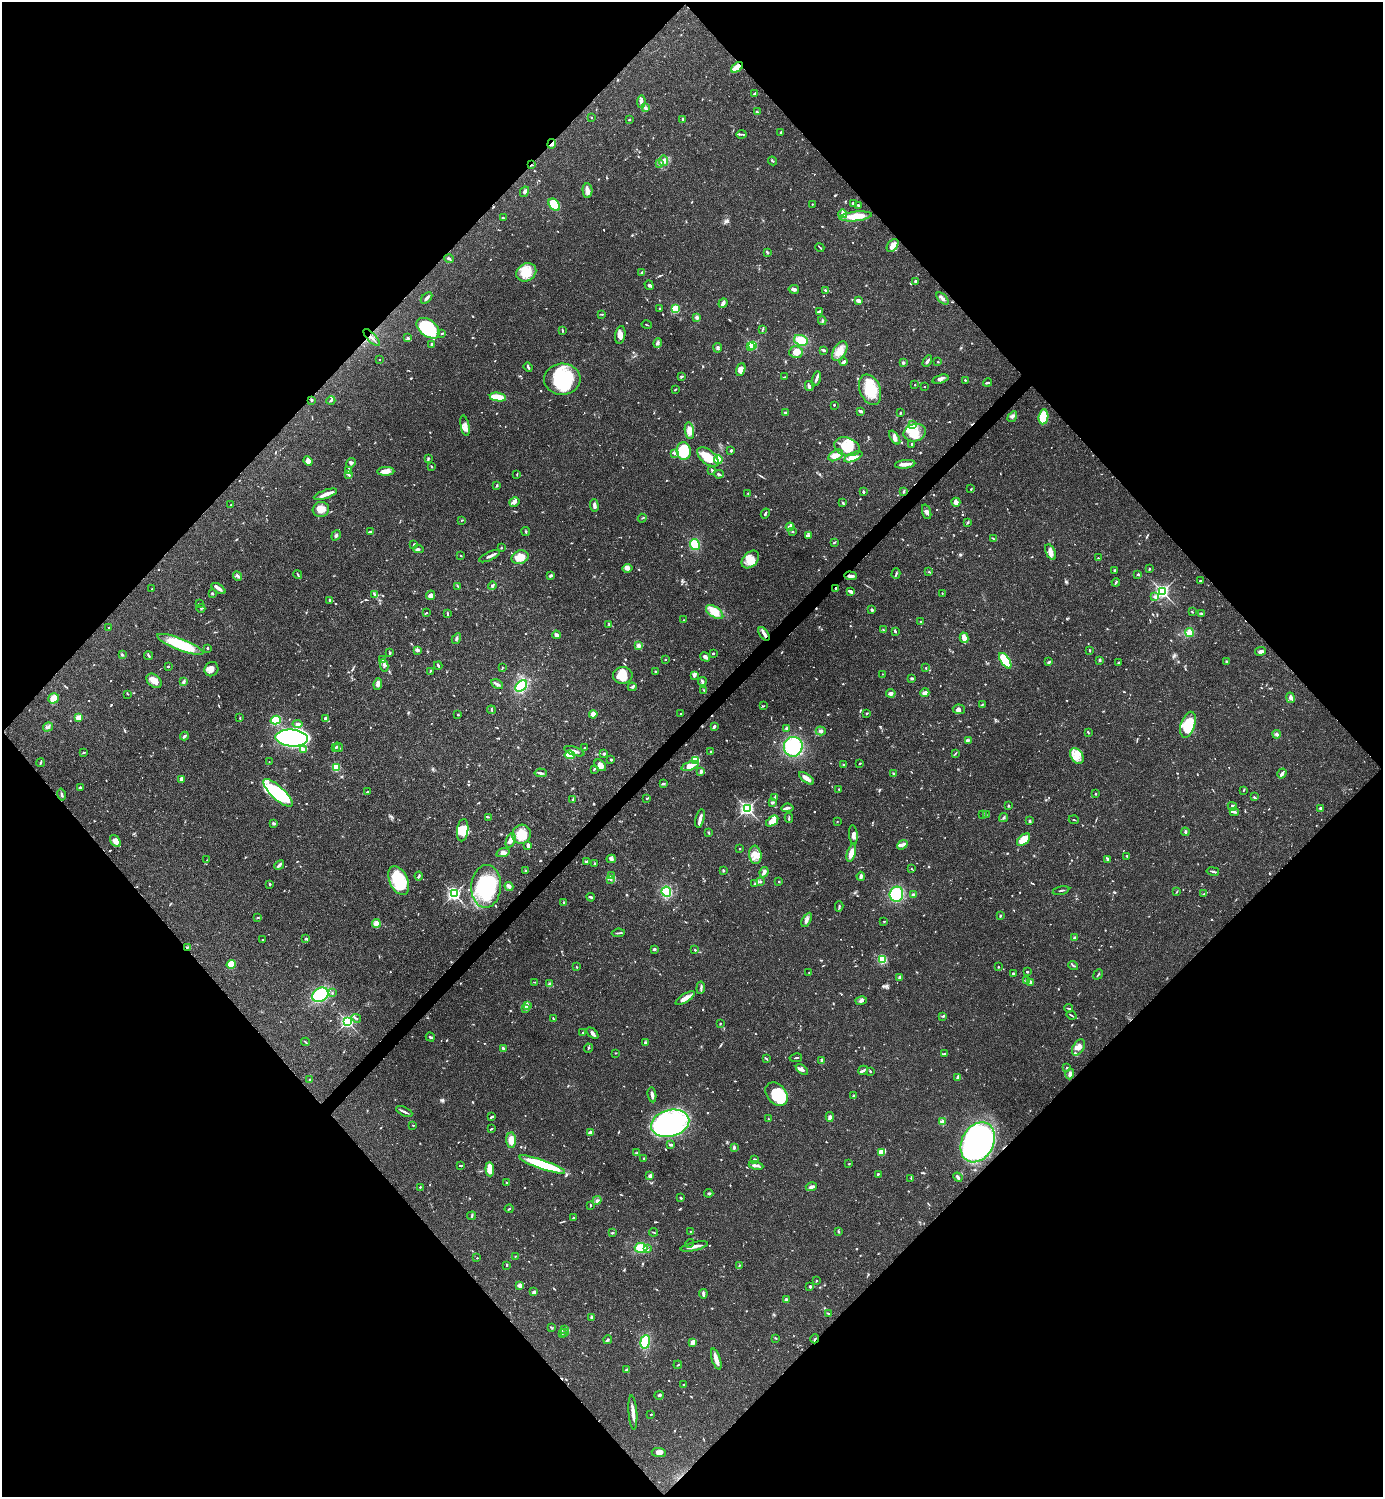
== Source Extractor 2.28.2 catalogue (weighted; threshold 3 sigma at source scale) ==
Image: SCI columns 300-5822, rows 1-5978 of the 5980 x 5981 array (HDU 1 of 3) = the unmasked area's bounding box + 8 px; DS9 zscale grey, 4 x 4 block average (1 PNG px = mean of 4 x 4 image px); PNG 1385 x 1499 px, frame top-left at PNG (2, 2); each listed source drawn as its Kron ellipse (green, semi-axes under 4 px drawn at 4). Shown black and unused: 51% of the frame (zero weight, under 3 of 4 exposures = <1% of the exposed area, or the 3 px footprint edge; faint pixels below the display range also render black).
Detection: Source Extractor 2.28.2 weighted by HDU 2 'WHT'. Background 0.0387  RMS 0.0026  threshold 0.0117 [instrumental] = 3 sigma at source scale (4.5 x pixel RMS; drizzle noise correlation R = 1.50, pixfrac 1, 0.05/0.05 arcsec/px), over >= 5 px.
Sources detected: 1099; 9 too faint to see at this stretch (4 x 4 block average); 7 inside a brighter object's white glare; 8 cosmic-ray / hot-pixel residue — neither listed nor drawn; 23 coinciding with a brighter row at this scale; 86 inside a brighter listed object's ellipse — not listed separately; of the other 966, all 500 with FLUX_AUTO >= 1.02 (the completeness limit of this list) listed and drawn (466 fainter detections not listed), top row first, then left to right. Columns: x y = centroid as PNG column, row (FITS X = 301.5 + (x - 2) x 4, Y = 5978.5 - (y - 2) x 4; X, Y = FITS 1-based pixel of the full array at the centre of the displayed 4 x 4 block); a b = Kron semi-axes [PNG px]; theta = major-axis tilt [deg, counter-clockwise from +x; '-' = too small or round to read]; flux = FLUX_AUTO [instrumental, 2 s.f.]
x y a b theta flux
737 67 7 3 38 22
755 94 3 2 - 5.6
641 102 6 4 86 4.9
645 108 3 3 - 2.6
757 112 3 2 - 1.5
591 117 2 2 - 1.1
683 119 3 2 - 2.7
629 120 2 2 - 1.8
781 133 3 2 - 3.7
741 134 5 2 - 2.5
552 144 5 3 - 3.8
664 161 5 4 - 7.8
772 161 5 2 - 1.7
660 164 3 2 - 2.3
532 165 2 2 - 1
587 190 7 5 -88 7.6
524 192 5 2 - 4.2
853 203 2 2 - 5.7
812 204 2 2 - 1
554 205 7 5 -49 43
858 205 3 2 - 1.6
843 214 4 3 - 6.8
855 216 16 4 6 30
503 218 4 2 - 2.1
893 246 7 5 53 10
820 247 5 2 - 1.7
767 252 4 2 - 1.7
449 259 4 2 - 3.4
526 272 10 8 31 27
642 273 3 2 - 2.6
916 281 3 2 - 2.7
649 285 5 3 - 2.4
794 289 5 3 - 4.6
825 290 3 2 - 2.3
427 298 7 2 45 4.1
942 298 7 3 -45 5.3
858 301 4 3 - 6.3
723 303 5 4 - 4.1
659 308 2 2 - 5
675 309 2 2 - 63
819 312 3 2 - 4.3
602 315 4 2 - 1
697 318 3 3 - 5.2
822 321 4 2 - 2.1
647 325 5 2 - 1.1
428 328 13 8 -37 94
762 329 3 2 - 1.2
562 330 4 2 - 1.9
442 333 3 2 - 1.8
620 335 9 5 80 8.2
371 337 11 2 -47 4.6
408 338 3 2 - 2.1
801 340 7 5 -22 24
658 343 4 3 - 3.6
432 344 2 2 - 13
752 345 2 2 - 150
750 347 2 2 - 14
718 348 5 3 - 3
824 350 3 3 - 2.2
840 351 11 6 59 16
796 352 7 6 - 19
380 359 2 2 - 1.1
927 361 6 2 60 5.5
844 362 4 2 - 3.8
938 362 2 2 - 1.4
903 363 2 2 - 14
528 367 5 2 - 3.6
741 370 7 4 72 13
682 376 4 2 - 2.1
784 377 3 2 - 1
816 378 7 2 76 4.6
562 379 18 15 -3 120
940 379 8 4 16 5.5
965 380 2 2 - 2
987 383 4 2 - 2.5
915 385 2 2 - 1
809 386 5 3 - 5.2
924 387 2 2 - 2.2
675 389 4 2 - 1.4
870 390 16 10 -68 53
498 397 8 2 -10 54
311 400 2 2 - 9.1
331 401 4 2 - 2.1
834 405 2 2 - 2.1
861 411 4 2 - 4.7
785 413 4 2 - 1.9
900 413 3 2 - 1.2
1012 417 6 3 57 4.4
1043 417 7 5 82 55
913 424 2 2 - 1.2
465 426 10 3 -79 7.7
689 431 8 4 -82 14
915 433 11 8 15 24
895 438 8 4 -55 6.6
912 444 3 2 - 1.8
847 447 13 9 -19 41
731 450 3 2 - 2.2
684 451 9 7 -83 66
674 453 2 2 - 1.7
836 455 8 5 30 12
708 457 13 7 -40 37
853 457 10 4 24 11
428 459 4 2 - 1.5
718 460 4 4 - 22
308 461 5 4 - 5.2
351 463 5 3 - 3.7
905 464 10 2 6 15
431 466 3 2 - 1.4
712 470 3 2 - 2.2
349 471 3 2 - 1.1
386 471 8 3 1 13
517 474 3 2 - 1.1
719 474 5 2 - 4.7
349 475 2 2 - 2.4
497 486 4 2 - 1.5
971 489 2 2 - 1.2
863 492 3 2 - 2.8
904 492 4 2 - 1.7
325 494 12 3 20 9.9
748 494 4 2 - 2.1
514 502 5 4 - 5.8
956 502 4 4 - 8
842 503 4 2 - 1.8
231 505 2 2 - 1
594 506 6 3 -87 5.7
321 509 8 7 - 15
927 512 7 3 -71 5
765 513 5 2 - 2.7
642 518 4 2 - 1.6
461 520 2 2 - 1.3
968 522 4 2 - 1.7
790 527 4 3 - 3.9
370 532 3 2 - 2.5
526 532 4 2 - 1.7
793 532 3 2 - 1.1
336 535 5 2 - 3.1
809 536 3 2 - 2
993 539 3 2 - 1.1
834 542 4 2 - 1.3
695 544 5 5 - 31
414 545 3 2 - 2.1
501 548 2 2 - 1.2
418 549 5 2 - 2.8
1051 552 8 4 -64 10
461 555 2 2 - 2
489 556 11 2 25 5.7
520 557 8 6 23 26
1098 558 2 2 - 1
750 559 10 7 47 22
628 568 5 3 - 5.2
1150 568 3 2 - 1.1
1115 570 2 2 - 2.9
929 572 4 2 - 1.7
896 574 5 2 - 2
1138 574 4 2 - 1.8
298 575 4 2 - 1.9
550 575 3 2 - 4
237 576 5 2 - 3.4
850 576 6 2 -3 5.5
1200 581 2 2 - 1.7
1116 582 4 2 - 1.9
458 586 4 2 - 1.5
492 586 4 3 - 3.1
218 588 8 3 -32 5.3
152 589 2 2 - 1.3
836 589 3 2 - 2.2
1162 591 3 3 - 390
851 592 4 2 - 7.1
213 593 3 2 - 1.2
942 593 3 2 - 1.2
374 594 4 3 - 2.4
431 595 5 3 - 7.3
1154 597 3 2 - 3.4
329 600 3 2 - 1.6
199 603 2 2 - 1.1
201 608 4 2 - 1.3
872 610 3 2 - 2.8
715 612 10 5 -35 27
1192 612 2 2 - 1.2
426 613 2 2 - 2.2
448 613 3 2 - 1.1
1201 614 3 3 - 2
683 620 2 2 - 1.1
921 621 2 2 - 1.2
609 624 4 2 - 1.8
109 628 2 2 - 4.1
883 630 3 2 - 1.5
895 631 4 2 - 1.6
1190 632 4 4 - 5.2
764 634 7 3 -54 6.6
556 635 4 3 - 4.8
964 638 5 2 - 18
456 639 5 2 - 2.5
180 644 24 6 -21 80
639 646 3 3 - 4.2
207 648 3 2 - 2.3
417 650 4 3 - 3.2
1089 650 3 2 - 1
1261 651 5 3 - 5.2
390 653 2 2 - 2.9
713 653 2 2 - 2
122 655 3 2 - 1.6
149 656 4 2 - 2.3
705 657 5 3 - 4.4
665 659 2 2 - 1.3
382 660 3 2 - 1
1100 660 3 3 - 1.8
1005 661 9 4 -56 91
1049 662 4 2 - 2.3
1226 662 4 2 - 1.6
1118 663 3 2 - 1.6
384 665 6 2 -81 2.5
438 665 4 2 - 2.4
168 666 2 2 - 1.3
502 668 3 2 - 1.2
926 668 2 2 - 1.4
211 669 7 6 - 8.7
430 671 3 2 - 1.4
656 671 2 2 - 3.1
882 674 2 2 - 1.4
623 675 10 8 4 26
694 676 4 3 - 2.6
912 678 3 3 - 2.3
154 681 8 6 -42 15
184 681 3 3 - 2.6
702 682 4 3 - 2.6
378 684 6 3 81 8.3
497 684 6 2 -31 4.1
521 686 7 4 45 53
632 687 4 3 - 2.6
704 690 3 2 - 1
891 693 4 3 - 5.8
925 693 4 3 - 8.1
128 694 3 2 - 1.2
54 698 6 5 - 18
1291 698 5 4 - 4.5
982 704 3 2 - 1.7
763 706 3 2 - 1.2
959 709 6 4 -4 5.4
491 710 4 2 - 1.3
593 714 4 4 - 11
680 714 2 2 - 2.1
866 714 2 2 - 1.1
458 715 2 2 - 1.8
78 717 2 2 - 53
240 717 2 2 - 1
326 719 3 2 - 5.6
276 720 5 4 - 80
297 724 5 3 - 5.9
1188 725 13 7 72 59
714 726 3 2 - 4.6
48 727 5 3 - 3.5
787 728 3 2 - 4.2
821 731 5 3 - 3.4
1088 732 2 2 - 1.1
1277 734 4 3 - 4.3
184 736 4 2 - 3.4
292 738 16 8 -4 600
969 740 4 2 - 2.4
335 747 2 2 - 1.2
338 747 5 2 - 3
793 747 10 9 - 110
584 748 2 2 - 1.4
303 749 4 3 - 5.7
574 751 11 3 -18 6.7
711 752 3 2 - 2
84 753 3 2 - 1.3
604 754 2 2 - 4.3
955 754 3 2 - 1.3
570 755 5 3 - 36
1077 756 8 6 -56 14
611 760 2 2 - 1.9
696 761 4 3 - 61
269 762 2 2 - 1.1
40 763 4 2 - 1.7
860 763 2 2 - 1.7
600 765 6 4 -46 9.1
844 765 2 2 - 1.2
690 766 9 4 20 14
336 767 4 3 - 35
594 769 4 2 - 1.7
701 772 4 3 - 3.9
541 773 6 2 -5 3.5
1282 773 5 2 - 5
894 774 3 2 - 2.3
806 778 9 3 -37 15
182 779 4 2 - 9.4
663 784 3 2 - 2.3
80 787 3 2 - 3.5
839 789 2 2 - 2
1244 790 3 2 - 1.2
367 792 3 2 - 1.7
278 793 19 6 -43 73
1095 794 2 2 - 1.4
61 795 6 2 -77 2.8
1254 797 3 2 - 2
646 798 2 2 - 1.1
774 798 3 2 - 1.7
573 800 3 2 - 1.7
772 802 4 2 - 1.8
1008 806 3 2 - 1.6
1232 806 4 3 - 4.2
787 808 6 2 7 5.2
1321 808 3 2 - 4.1
747 809 2 2 - 390
1234 812 4 2 - 2.6
983 814 2 2 - 1.1
986 815 3 2 - 1.4
488 817 2 2 - 1
700 818 9 2 76 7.8
789 818 5 2 - 2
1003 818 5 2 - 2.1
1074 820 5 2 - 1.2
772 821 7 4 36 15
1030 821 3 2 - 3
837 822 2 2 - 1.2
274 823 3 2 - 3.5
463 830 11 5 83 21
709 832 3 2 - 1.3
1185 832 4 2 - 2.3
521 834 10 9 - 34
853 835 9 3 -84 7
511 840 7 4 69 9
1024 840 8 4 41 30
115 841 7 4 -53 10
528 845 3 2 - 6.1
902 845 6 3 42 5.4
740 849 2 2 - 1.1
503 853 7 4 18 6.3
851 853 9 3 74 18
755 855 9 6 -84 15
1127 856 2 2 - 2
611 859 4 4 - 4.2
207 860 3 2 - 1.1
1108 860 3 2 - 1.8
587 862 4 3 - 4
595 863 2 2 - 1.9
279 865 5 2 - 4.4
912 869 3 2 - 1.1
525 870 2 2 - 1.2
723 870 4 2 - 1.2
1213 871 6 2 -11 2.8
764 872 5 3 - 5.8
611 875 4 4 - 4.1
419 876 4 2 - 2.6
861 876 4 2 - 4.8
611 880 2 2 - 1.1
399 881 15 9 -65 71
761 881 2 2 - 1.1
779 881 2 2 - 1.3
270 884 4 2 - 1.6
755 884 3 2 - 1.7
486 886 21 15 86 130
509 886 4 3 - 5.4
1061 890 8 2 12 2.1
666 892 5 4 - 60
1177 892 3 2 - 1.4
454 894 2 2 - 370
896 894 7 7 - 78
1204 894 2 2 - 1.1
913 895 4 2 - 4.5
591 897 4 2 - 2.9
564 902 2 2 - 1.9
839 906 5 2 - 2.1
1000 915 3 2 - 1.7
258 918 2 2 - 1.4
807 920 7 2 60 4.8
884 921 3 2 - 1.1
376 923 4 4 - 13
618 933 6 2 6 2.8
1075 938 3 2 - 3
305 939 3 2 - 2.1
263 940 2 2 - 1.2
187 947 3 2 - 1.3
654 949 3 3 - 2.2
695 950 2 2 - 4
882 959 4 3 - 36
231 964 4 3 - 35
1073 965 5 2 - 2.1
577 967 2 2 - 1.3
998 967 2 2 - 1.3
1027 972 2 2 - 2.8
809 973 2 2 - 1.1
1013 973 2 2 - 3.1
1098 974 5 2 - 1.9
900 977 2 2 - 4.4
1027 980 3 3 - 4.9
534 982 3 2 - 1
1030 982 4 2 - 4.1
550 984 4 2 - 3.1
701 988 6 2 83 2.6
332 993 2 2 - 1.6
320 995 8 6 32 110
685 998 11 3 32 12
861 1001 6 3 14 4
527 1005 3 2 - 2.3
525 1008 3 2 - 1.2
1068 1008 4 2 - 1.9
1071 1015 5 2 - 1.8
943 1016 3 2 - 1.7
356 1018 5 2 - 1.7
553 1018 2 2 - 1.5
347 1022 2 2 - 310
720 1023 2 2 - 1.2
583 1033 2 2 - 1.2
592 1033 7 3 -43 5
430 1037 5 2 - 2
305 1042 4 2 - 1.4
645 1043 2 2 - 2.2
1078 1047 9 5 57 10
503 1048 3 2 - 2.9
588 1048 4 2 - 1.6
616 1053 2 2 - 1
945 1053 3 2 - 1.8
796 1058 6 2 11 1.9
766 1059 3 2 - 2.2
822 1061 3 2 - 4.9
1067 1068 2 2 - 1.2
802 1069 7 2 -39 5.1
863 1070 5 2 - 3.3
870 1071 2 2 - 2.3
1070 1074 5 4 - 4.7
958 1077 4 3 - 6
309 1079 2 2 - 2.3
777 1094 13 9 -51 68
652 1095 7 2 -82 6.3
853 1096 3 2 - 2.3
404 1112 9 2 -26 4.3
491 1117 4 2 - 2.3
830 1117 5 3 - 6.9
768 1119 2 2 - 1.1
942 1122 2 2 - 51
670 1123 19 13 14 280
413 1125 2 2 - 1.4
491 1129 3 2 - 1.4
590 1133 3 3 - 7.7
511 1140 7 5 -89 14
978 1142 21 16 61 570
671 1145 4 2 - 2.8
734 1147 3 3 - 2.4
881 1152 4 2 - 27
637 1153 3 2 - 2.2
644 1158 2 2 - 8.1
754 1159 3 2 - 1.4
849 1164 2 2 - 1.3
460 1165 3 2 - 2.2
542 1165 24 4 -19 100
756 1165 7 2 -11 4.3
490 1169 7 3 -87 27
878 1174 3 2 - 2.1
650 1176 4 3 - 4.9
958 1177 5 3 - 3.1
911 1178 3 2 - 1.1
507 1183 2 2 - 2.1
420 1187 2 2 - 1.3
811 1187 6 3 14 4.7
709 1193 4 2 - 2.1
680 1198 3 2 - 2.4
597 1200 5 2 - 3
590 1205 3 2 - 1.6
509 1209 4 2 - 1.9
472 1216 4 2 - 1.5
573 1218 3 2 - 1.3
690 1231 2 2 - 1.1
838 1231 3 2 - 1.3
654 1232 4 2 - 1.8
612 1233 3 2 - 2
689 1243 5 2 - 1.1
694 1246 14 2 13 11
641 1248 6 5 - 35
648 1249 4 2 - 2.5
515 1256 2 2 - 1.1
477 1258 2 2 - 2.2
507 1265 2 2 - 1.6
739 1266 3 2 - 1.5
816 1281 2 2 - 1.1
520 1285 4 3 - 6.8
810 1286 3 2 - 3.7
534 1292 3 2 - 7
703 1294 5 2 - 4.5
786 1300 4 2 - 4.8
828 1314 3 2 - 1.7
591 1318 3 3 - 2.9
552 1328 2 2 - 1.1
564 1329 3 2 - 1.7
565 1332 3 2 - 1.4
562 1333 3 2 - 2
776 1338 3 2 - 1.3
815 1339 4 2 - 1.7
608 1340 4 2 - 2
645 1342 7 4 82 43
693 1342 3 3 - 11
716 1359 11 3 -72 14
678 1365 4 2 - 1.1
626 1370 3 2 - 2.1
684 1385 2 2 - 5.9
659 1395 5 2 - 2.2
633 1412 17 3 -86 13
651 1415 2 2 - 1.3
659 1452 7 4 -8 7
Overlapping masked pixels (flux is a lower limit): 9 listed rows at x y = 737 67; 552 144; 532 165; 371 337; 850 576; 836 589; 187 947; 978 1142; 815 1339
Diffuse or blended objects may show on this block-average render without a row.